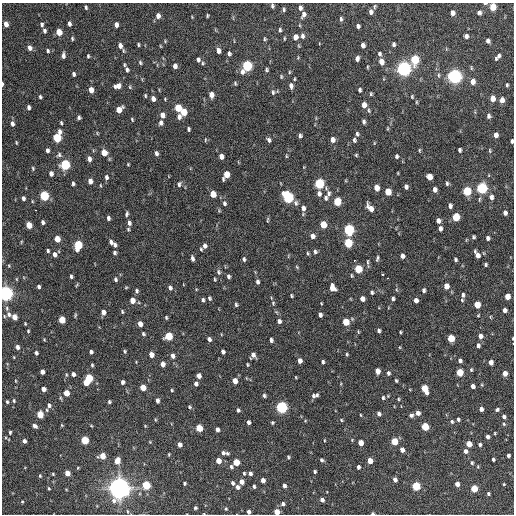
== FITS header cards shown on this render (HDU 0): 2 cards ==
NAXIS1  =                  512 / Axis length
NAXIS2  =                  512 / Axis length

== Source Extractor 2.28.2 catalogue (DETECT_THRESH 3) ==
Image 512 x 512 px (HDU 0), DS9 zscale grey, 1 PNG px = 1 image px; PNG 516 x 516 px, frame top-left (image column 1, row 512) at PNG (2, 3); no overlay
Background 985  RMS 32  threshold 94.8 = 3 sigma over >= 5 px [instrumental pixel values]
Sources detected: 394; all 394 listed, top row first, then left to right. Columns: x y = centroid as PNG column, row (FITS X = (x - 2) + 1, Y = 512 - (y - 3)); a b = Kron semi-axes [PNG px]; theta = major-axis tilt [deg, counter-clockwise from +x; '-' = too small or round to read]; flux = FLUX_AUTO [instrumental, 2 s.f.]
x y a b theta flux
485 3 5 2 - 3.7e+03
272 6 4 3 - 3.4e+03
375 6 6 4 83 2.8e+03
86 7 5 3 - 3.0e+03
493 7 5 4 - 4.6e+04
300 8 5 4 - 6.7e+03
283 9 4 3 - 3.2e+03
371 12 5 4 - 7.1e+03
452 13 5 4 - 1.1e+04
479 13 5 5 - 5.3e+03
303 15 7 5 70 7.6e+03
158 16 6 5 - 1.0e+04
207 16 4 2 - 2.3e+03
341 19 5 3 - 3.9e+03
6 24 5 4 - 1.2e+04
42 24 5 4 - 4.5e+03
69 24 4 3 - 6.1e+03
116 25 5 4 - 8.0e+03
358 26 4 4 - 5.1e+03
280 30 4 3 - 3.1e+03
44 31 4 3 - 4.5e+03
59 32 5 4 - 3.1e+04
302 36 6 4 -81 5.3e+03
466 36 5 4 - 6.4e+03
295 37 5 4 - 1.4e+04
72 38 5 4 - 2.5e+03
284 38 4 2 - 2.2e+03
264 39 4 4 - 2.6e+03
165 41 4 4 - 2.0e+03
488 41 4 4 - 6.0e+03
393 44 4 4 - 4.8e+03
138 45 4 3 - 2.6e+03
363 45 5 4 - 7.9e+03
120 46 6 5 - 1.0e+04
299 46 5 3 - 1.9e+03
30 48 6 5 - 9.1e+03
48 51 5 4 - 3.3e+03
218 51 5 4 - 9.4e+03
229 54 5 4 - 5.0e+03
379 54 5 4 - 3.9e+03
63 55 6 3 87 6.9e+03
88 56 4 3 - 2.6e+03
498 57 8 3 51 7.1e+03
357 59 5 4 - 7.1e+03
198 60 5 4 - 5.5e+03
415 60 6 5 - 1.2e+05
140 62 5 4 - 3.1e+03
381 62 6 5 - 1.6e+04
203 63 4 4 - 2.6e+03
124 65 4 3 - 2.5e+03
175 66 5 4 - 8.8e+03
247 66 7 5 64 1.9e+05
367 67 5 3 - 1.9e+03
404 69 6 5 - 7.8e+05
127 70 5 4 - 4.9e+03
266 70 4 4 - 3.4e+03
289 72 5 3 - 2.0e+03
74 74 4 3 - 4.6e+03
439 75 7 3 -82 3.0e+03
455 76 6 5 - 7.5e+05
281 77 5 4 - 2.3e+03
294 79 3 2 - 1.9e+03
473 82 6 5 - 1.5e+04
235 83 5 4 - 2.6e+03
2 84 5 2 - 3.4e+03
507 85 4 3 - 2.7e+03
117 86 8 5 15 1.2e+04
291 86 6 4 -80 7.8e+03
91 90 5 4 - 1.6e+04
360 90 5 4 - 4.2e+03
273 92 6 4 -89 3.9e+03
371 94 5 3 - 2.6e+03
211 95 6 5 - 1.2e+04
145 96 4 3 - 2.6e+03
40 97 4 3 - 3.3e+03
412 97 5 4 - 2.0e+03
492 98 5 4 - 2.1e+04
153 99 6 4 -80 1.0e+04
502 100 6 5 - 1.3e+04
416 102 5 3 - 2.1e+03
364 105 5 5 - 1.7e+04
29 107 5 3 - 6.0e+03
178 108 5 5 - 5.3e+04
119 110 6 5 - 2.3e+04
369 110 6 4 -72 3.1e+03
183 112 5 5 - 3.4e+04
162 115 6 5 - 1.1e+04
489 116 5 5 - 5.2e+03
79 117 4 4 - 4.2e+03
179 117 6 5 - 7.7e+03
132 119 5 3 - 2.1e+03
364 122 5 3 - 4.8e+03
61 123 4 3 - 2.9e+03
161 123 6 5 - 6.7e+03
12 124 6 4 -87 6.8e+03
388 128 6 3 71 2.2e+03
188 129 4 3 - 3.6e+03
357 134 6 4 -80 4.2e+03
496 135 5 4 - 1.0e+04
300 136 4 4 - 4.4e+03
57 137 7 5 76 1.1e+05
205 140 5 3 - 2.1e+03
269 140 5 4 - 5.5e+03
332 140 5 5 - 1.1e+04
354 140 5 4 - 3.9e+03
512 141 4 3 - 4.2e+03
16 143 5 2 - 1.9e+03
374 143 5 3 - 1.7e+03
47 150 4 4 - 5.6e+03
419 150 5 3 - 2.4e+03
459 150 4 3 - 4.4e+03
490 150 6 3 -82 2.3e+03
104 153 6 6 - 1.8e+04
156 153 6 4 -76 5.2e+03
59 155 7 6 - 4.7e+03
356 155 4 4 - 2.2e+03
221 156 5 4 - 1.2e+04
286 156 4 4 - 2.1e+03
396 156 4 3 - 4.0e+03
89 159 6 4 -75 8.2e+03
128 164 3 3 - 2.0e+03
65 165 6 5 - 1.7e+05
33 168 5 4 - 2.5e+03
398 173 3 2 - 1.5e+03
51 174 5 5 - 7.5e+03
226 175 7 5 62 3.1e+04
106 177 6 5 - 4.9e+03
429 177 5 5 - 1.9e+04
90 181 5 4 - 1.1e+04
73 183 4 3 - 4.0e+03
447 183 5 4 - 3.7e+03
179 184 8 6 66 5.3e+03
319 184 6 5 - 1.6e+05
100 185 4 3 - 1.6e+03
406 187 5 4 - 6.3e+03
376 188 5 4 - 2.0e+04
482 188 6 5 - 2.4e+05
435 190 5 4 - 8.0e+03
467 191 5 5 - 9.9e+04
388 192 5 5 - 3.9e+04
329 193 8 6 -88 7.0e+03
213 194 5 4 - 3.2e+04
319 194 6 5 - 7.0e+03
44 196 5 5 - 1.4e+05
288 197 7 5 -64 2.3e+05
491 197 6 5 - 7.7e+03
23 198 5 3 - 6.5e+03
326 198 7 5 85 5.2e+03
479 199 7 3 89 3.0e+03
32 201 5 3 - 1.8e+03
337 202 6 5 - 6.5e+04
224 203 6 5 - 4.8e+03
296 203 7 6 - 5.4e+03
450 206 5 4 - 5.7e+03
303 208 7 6 - 9.1e+03
370 208 8 4 -53 1.6e+04
36 210 2 2 - 2.5e+03
505 213 4 4 - 6.7e+03
127 214 6 3 75 4.2e+03
456 217 5 5 - 6.9e+04
108 218 4 3 - 5.1e+03
267 220 8 3 85 2.5e+03
438 221 5 4 - 8.8e+03
43 222 5 4 - 5.0e+03
129 223 6 5 - 5.7e+03
323 224 5 5 - 4.1e+04
29 225 5 4 - 3.1e+04
440 228 5 3 - 6.4e+03
128 229 5 4 - 2.6e+03
349 230 6 5 - 2.4e+05
312 236 6 5 - 9.2e+03
473 237 4 3 - 3.6e+03
488 238 4 4 - 5.5e+03
57 239 5 4 - 3.0e+04
21 242 5 3 - 1.9e+03
111 242 5 4 - 5.8e+03
348 243 6 5 - 1.0e+05
78 245 6 5 - 1.0e+05
115 245 6 4 -79 6.0e+03
205 246 6 5 - 7.1e+03
201 249 4 4 - 2.5e+03
48 251 3 3 - 3.3e+03
315 252 5 5 - 4.3e+03
114 253 4 4 - 3.8e+03
308 253 6 4 -71 2.7e+03
484 253 5 3 - 1.8e+03
55 254 5 4 - 8.6e+03
477 255 8 4 -61 1.2e+04
402 256 5 4 - 7.8e+03
192 258 5 3 - 5.8e+03
377 258 6 3 73 3.6e+03
244 259 4 3 - 4.1e+03
455 259 4 3 - 3.7e+03
354 261 3 2 - 3.5e+03
368 262 11 3 -84 3.8e+03
486 264 4 3 - 3.4e+03
9 266 5 3 - 1.9e+03
297 267 6 3 -46 2.2e+03
358 269 5 5 - 7.4e+04
218 272 7 5 -79 4.9e+03
382 274 3 3 - 2.7e+03
71 276 4 3 - 3.7e+03
228 276 4 3 - 4.3e+03
387 278 3 2 - 3.3e+03
115 279 5 4 - 4.0e+03
215 279 4 3 - 2.2e+03
257 282 5 4 - 5.0e+03
446 286 5 4 - 1.8e+04
39 287 4 3 - 4.6e+03
126 287 5 3 - 1.9e+03
170 288 6 5 - 5.7e+03
332 288 6 5 - 2.1e+04
424 290 4 3 - 4.7e+03
136 291 6 5 - 4.3e+03
372 292 4 4 - 3.8e+03
5 293 6 5 - 8.0e+05
463 295 5 4 - 4.0e+03
291 296 3 3 - 2.6e+03
507 296 5 4 - 2.1e+04
209 298 5 4 - 3.3e+03
393 298 4 3 - 4.2e+03
362 299 5 4 - 1.2e+04
132 300 5 4 - 1.9e+04
203 300 5 3 - 3.8e+03
416 300 5 4 - 9.4e+03
462 300 4 4 - 2.4e+03
273 303 6 5 - 2.9e+03
236 305 5 3 - 3.3e+03
477 305 5 4 - 3.6e+04
7 308 7 5 -71 4.2e+03
505 310 4 4 - 7.9e+03
122 311 5 4 - 2.7e+03
103 312 5 4 - 1.1e+04
9 314 7 6 - 6.5e+03
75 315 7 3 69 2.5e+03
320 315 4 4 - 5.7e+03
478 315 4 3 - 1.9e+03
4 316 5 3 - 2.1e+03
14 317 5 4 - 2.1e+04
166 317 5 4 - 2.6e+03
62 320 5 4 - 4.3e+04
279 321 5 4 - 5.9e+03
346 322 5 5 - 4.8e+04
25 323 3 3 - 1.9e+03
140 324 5 4 - 1.4e+04
28 331 3 3 - 2.2e+03
379 331 4 3 - 4.3e+03
358 332 4 3 - 1.9e+03
400 332 3 2 - 2.2e+03
143 334 5 4 - 3.3e+03
169 336 5 5 - 8.0e+04
480 336 5 5 - 1.0e+04
451 338 5 5 - 6.1e+04
513 338 3 2 - 1.3e+03
44 339 4 3 - 2.0e+03
209 339 5 4 - 6.4e+03
271 340 4 3 - 4.7e+03
513 344 2 2 - 4.6e+03
478 346 4 4 - 5.4e+03
17 347 5 4 - 7.0e+03
124 351 4 3 - 2.7e+03
91 352 4 3 - 4.9e+03
223 352 4 4 - 5.9e+03
36 353 4 3 - 5.5e+03
347 354 5 3 - 2.4e+03
151 355 5 4 - 1.7e+04
253 355 6 5 - 9.0e+03
173 356 6 4 -78 7.8e+03
300 361 5 4 - 1.1e+04
460 361 4 4 - 5.4e+03
323 362 4 3 - 3.8e+03
491 362 4 4 - 1.3e+04
163 364 5 4 - 1.1e+04
92 365 4 3 - 2.7e+03
247 365 3 3 - 2.4e+03
471 370 5 4 - 2.4e+03
377 371 5 4 - 1.4e+04
42 372 4 4 - 1.0e+04
460 372 5 4 - 5.3e+04
388 373 5 4 - 4.4e+03
505 373 4 4 - 1.4e+04
73 374 4 4 - 7.2e+03
199 376 4 4 - 1.2e+04
296 377 4 2 - 1.6e+03
89 378 5 5 - 8.2e+04
16 381 4 3 - 1.5e+03
235 381 5 4 - 1.6e+04
396 381 5 3 - 2.6e+03
123 382 4 4 - 5.4e+03
86 383 4 4 - 2.6e+04
196 384 5 4 - 6.2e+03
473 386 4 4 - 8.6e+03
143 387 5 4 - 2.5e+04
43 389 4 4 - 1.3e+04
424 389 7 4 -65 4.8e+04
172 390 4 3 - 2.3e+03
66 393 5 4 - 2.8e+04
317 395 5 4 - 4.2e+03
264 396 4 4 - 3.9e+03
313 396 6 4 -82 4.3e+03
383 398 5 4 - 3.2e+03
398 399 4 3 - 2.3e+03
14 401 5 3 - 2.7e+03
157 401 4 3 - 6.4e+03
7 402 4 3 - 3.0e+03
109 402 4 4 - 3.5e+03
49 405 7 6 - 8.0e+03
189 407 5 4 - 2.9e+03
281 407 5 5 - 3.4e+05
481 409 4 4 - 7.8e+03
497 409 5 4 - 3.8e+03
238 410 4 3 - 4.2e+03
418 413 5 4 - 1.1e+04
379 414 5 4 - 5.7e+03
40 415 5 4 - 4.6e+04
360 415 4 2 - 1.7e+03
411 415 5 4 - 5.1e+03
504 417 5 4 - 5.4e+03
458 419 4 3 - 3.5e+03
341 420 4 4 - 2.2e+03
305 421 5 3 - 1.7e+03
248 422 4 3 - 6.2e+03
272 422 4 4 - 2.7e+03
452 422 5 4 - 3.4e+03
504 424 5 4 - 2.5e+03
62 425 4 3 - 2.0e+03
35 426 6 4 -37 7.1e+03
145 426 4 4 - 1.7e+03
425 427 5 4 - 7.1e+04
199 428 5 4 - 5.1e+04
217 429 4 4 - 7.6e+03
10 432 4 3 - 2.9e+03
495 433 3 2 - 1.9e+03
487 437 4 3 - 6.7e+03
85 440 5 4 - 8.2e+04
324 440 4 2 - 1.6e+03
352 440 4 4 - 1.7e+03
24 441 4 3 - 7.2e+03
394 441 5 4 - 4.6e+04
150 442 4 4 - 1.6e+03
361 443 5 4 - 1.8e+04
469 444 5 4 - 2.8e+04
180 445 4 4 - 1.1e+04
480 445 4 4 - 4.0e+03
402 450 4 4 - 1.1e+04
465 451 5 4 - 6.2e+03
223 453 5 4 - 5.0e+03
227 453 5 4 - 3.6e+03
169 454 4 3 - 1.9e+03
508 455 4 3 - 4.3e+03
102 456 5 5 - 2.8e+04
288 457 4 3 - 2.9e+03
493 459 3 3 - 3.5e+03
322 460 4 4 - 4.1e+03
117 461 6 5 - 1.9e+04
218 461 4 4 - 2.1e+04
370 461 5 4 - 2.1e+04
236 462 5 4 - 4.0e+04
472 463 5 4 - 2.9e+03
231 467 5 4 - 4.5e+03
358 467 4 3 - 5.6e+03
478 467 5 3 - 1.8e+03
315 471 3 3 - 3.2e+03
67 473 5 4 - 2.2e+04
244 473 5 4 - 2.8e+03
250 473 4 4 - 6.2e+03
53 474 3 3 - 2.0e+03
40 476 4 3 - 2.5e+03
263 480 4 4 - 9.7e+03
395 480 4 4 - 8.4e+03
241 482 4 4 - 1.2e+04
184 483 3 3 - 3.1e+03
232 483 5 4 - 5.0e+03
457 484 4 4 - 1.1e+04
504 484 3 2 - 1.6e+03
146 485 5 5 - 8.6e+04
254 486 4 3 - 3.5e+03
284 486 4 3 - 6.0e+03
416 486 5 5 - 9.5e+04
237 487 5 4 - 7.0e+03
49 488 4 3 - 2.1e+03
119 488 8 8 - 1.5e+06
474 488 5 4 - 4.8e+04
488 494 3 3 - 3.0e+03
322 500 4 4 - 8.2e+03
22 502 4 3 - 2.2e+03
283 504 4 4 - 5.3e+03
195 508 3 3 - 2.9e+03
226 509 4 3 - 2.1e+03
127 511 5 3 - 2.0e+03
249 512 4 3 - 6.3e+03
277 512 4 4 - 2.4e+04
373 513 4 3 - 2.5e+03
204 514 3 2 - 1.2e+03
At the frame edge (FLAGS 8, measured only in part): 11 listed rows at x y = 485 3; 493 7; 2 84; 512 141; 5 293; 513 338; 513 344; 249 512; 277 512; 373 513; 204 514